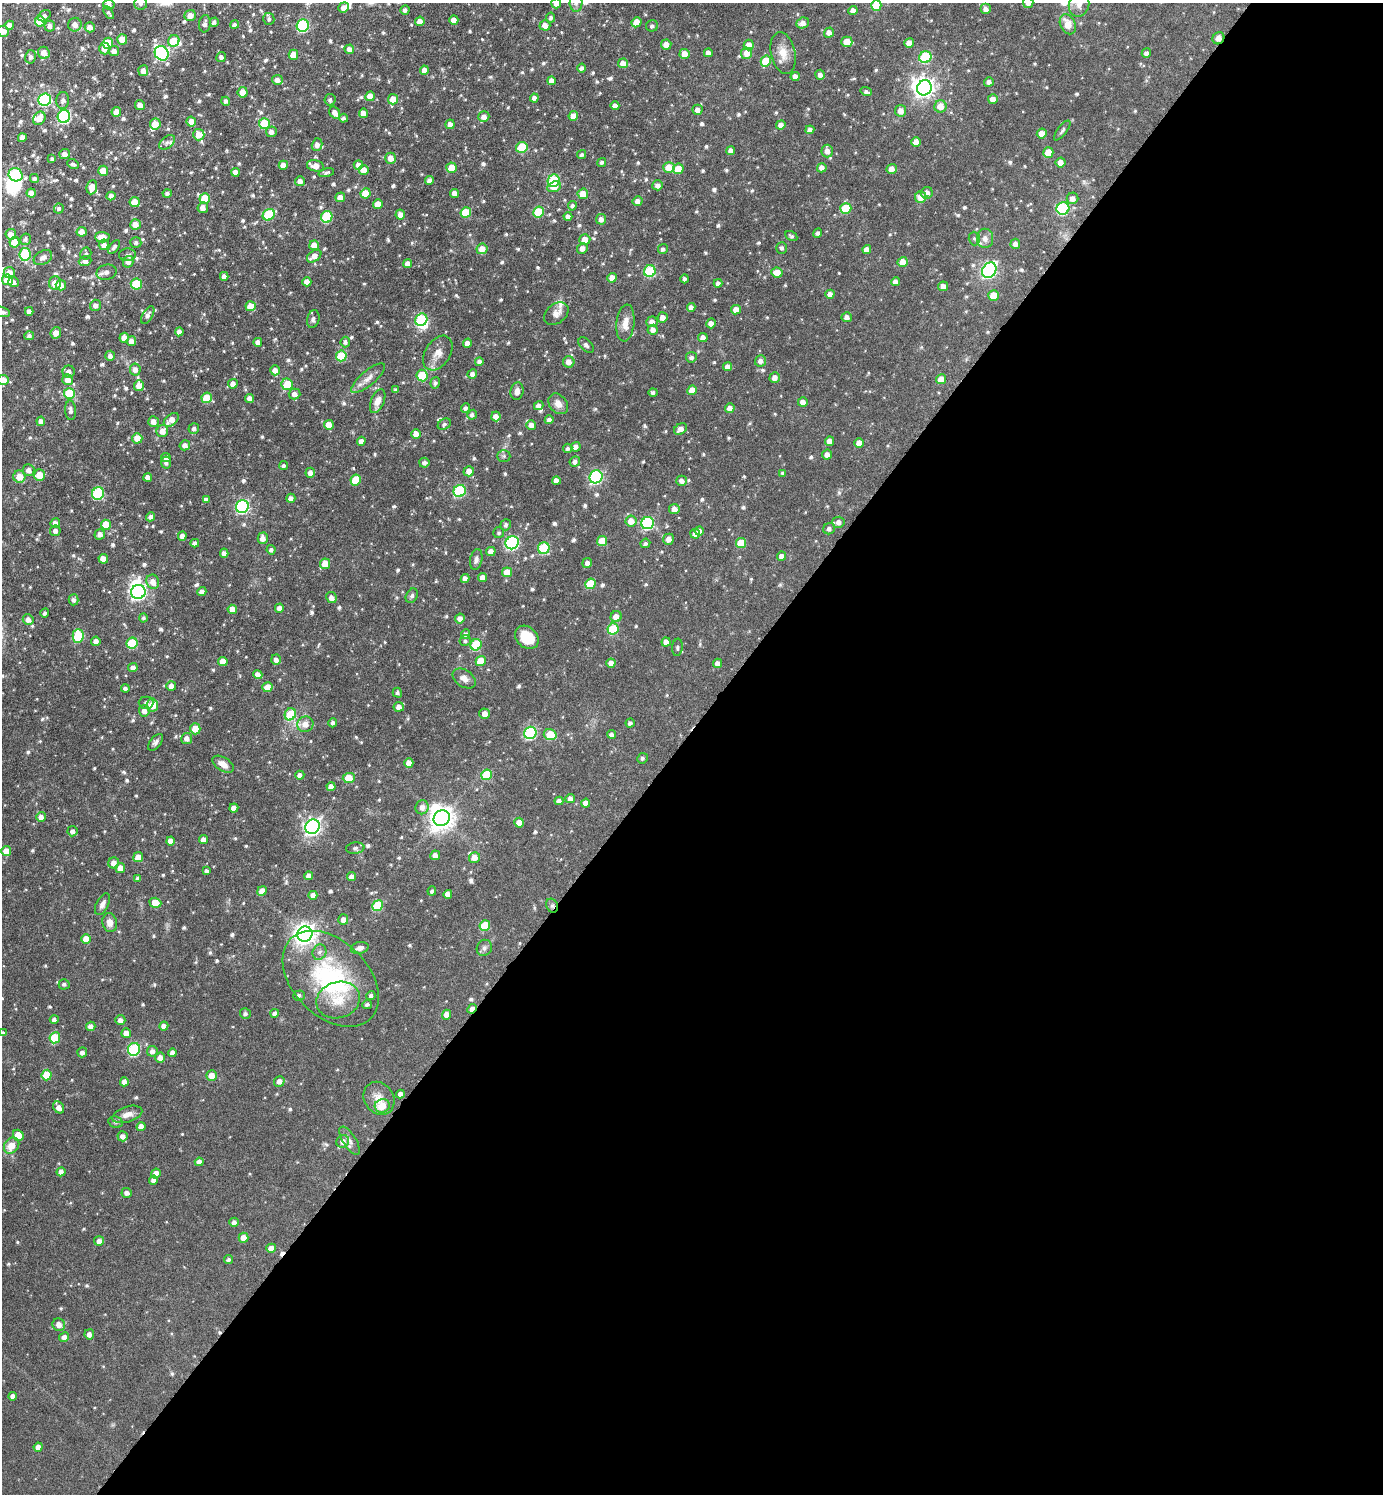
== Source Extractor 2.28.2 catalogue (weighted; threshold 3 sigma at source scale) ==
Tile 12 of 4 x 4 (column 4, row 3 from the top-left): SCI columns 4299-5679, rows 1499-2990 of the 5984 x 5981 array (HDU 1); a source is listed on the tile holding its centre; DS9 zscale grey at full resolution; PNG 1385 x 1496 px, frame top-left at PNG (2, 3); each listed source drawn as its Kron ellipse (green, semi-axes under 4 px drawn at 4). Shown black and unused: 51% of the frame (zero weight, under 3 of 6 exposures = <1% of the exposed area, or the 3 px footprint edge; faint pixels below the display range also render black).
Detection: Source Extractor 2.28.2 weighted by HDU 2 'WHT'; one run over the whole footprint, this tile lists its part. Background 0.081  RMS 0.004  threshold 0.0163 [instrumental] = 3 sigma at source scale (4.09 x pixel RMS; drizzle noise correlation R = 1.36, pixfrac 0.8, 0.05/0.05 arcsec/px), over >= 5 px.
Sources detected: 820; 5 inside a brighter object's white glare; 2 cosmic-ray / hot-pixel residue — neither listed nor drawn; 7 inside a brighter listed object's ellipse — not listed separately; of the other 806, all 500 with FLUX_AUTO >= 0.793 (the completeness limit of this list) listed and drawn (306 fainter detections not listed), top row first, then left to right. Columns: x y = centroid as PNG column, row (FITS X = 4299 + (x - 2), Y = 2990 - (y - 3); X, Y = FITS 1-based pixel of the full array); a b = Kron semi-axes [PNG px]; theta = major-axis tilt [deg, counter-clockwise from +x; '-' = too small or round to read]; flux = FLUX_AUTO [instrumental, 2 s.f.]
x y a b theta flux
141 3 6 6 - 0.98
556 3 5 5 - 1.9
576 3 9 6 89 1.6
1028 3 5 5 - 2
109 5 6 5 - 1.2
876 5 5 5 - 8.5
1079 5 12 10 74 2.8
344 7 5 5 - 2.1
986 9 5 5 - 1.6
405 10 5 4 - 1.2
853 11 4 4 - 2.6
109 13 7 4 -58 0.81
44 16 7 5 36 1.1
190 16 6 5 - 2.4
551 18 5 4 - 0.97
269 19 6 5 - 1
454 20 5 4 - 3.2
40 21 5 5 - 6.7
420 21 5 4 - 2.5
214 22 4 3 - 1
636 22 5 4 - 4
803 23 6 5 - 2.2
205 24 9 6 84 1.5
1068 24 10 7 -65 4.9
10 25 4 4 - 2.3
75 25 7 6 - 2.5
234 25 4 4 - 1.1
545 25 5 5 - 2.6
50 26 5 5 - 1.6
303 26 6 6 - 39
652 26 6 5 - 0.97
90 27 5 5 - 1.9
3 31 6 5 - 2.4
829 32 5 5 - 2.1
1218 38 6 5 - 2.1
122 39 5 5 - 4.8
174 41 6 5 - 8.2
847 42 5 5 - 4.8
108 43 5 5 - 11
909 43 5 4 - 3
666 45 5 5 - 2.8
749 45 5 5 - 3.9
105 48 6 5 - 2.3
349 49 5 4 - 1.8
114 51 5 5 - 2.1
44 53 6 5 - 3.2
162 53 7 6 - 55
708 53 4 4 - 2
746 53 5 5 - 3.5
783 53 21 12 -77 5.1
1146 53 5 4 - 1.2
685 54 5 5 - 3.8
293 55 5 5 - 4.6
31 57 6 5 - 1.1
221 57 5 4 - 1.4
925 57 6 5 - 25
766 61 5 5 - 9.3
623 63 5 5 - 3.2
581 68 4 4 - 1
424 70 4 4 - 2.4
143 71 5 5 - 2.2
820 75 5 5 - 1.5
795 77 4 4 - 2.1
277 80 5 5 - 1.9
551 81 4 4 - 2.1
989 82 5 4 - 1.4
924 88 8 7 - 200
243 92 5 5 - 3.9
866 92 5 4 - 0.91
370 96 5 4 - 4.4
534 98 4 4 - 1.5
45 99 6 6 - 40
393 99 5 5 - 4.2
993 99 5 4 - 2.4
63 100 8 6 82 1.2
330 100 6 5 - 0.91
226 101 4 4 - 0.93
140 105 5 4 - 1.8
615 106 4 4 - 1.9
940 106 6 6 - 4.5
697 110 5 5 - 1.9
901 111 6 5 - 3
116 112 5 4 - 4.1
335 113 6 5 - 2.3
364 113 4 4 - 2.7
573 116 5 4 - 3
64 117 6 6 - 47
484 117 5 5 - 2.1
39 118 7 5 56 3.8
343 118 4 4 - 0.94
191 122 5 4 - 3.5
155 124 5 5 - 4.1
264 124 5 5 - 16
450 124 5 4 - 2.2
781 125 4 4 - 2.3
810 130 4 4 - 1.6
1062 130 12 4 52 0.95
271 132 5 5 - 1.7
1042 134 5 5 - 3.5
199 135 6 5 - 4.1
22 138 4 4 - 2.3
167 142 9 5 38 1.2
916 142 5 4 - 3.3
317 145 6 5 - 1.8
522 147 6 5 - 15
731 150 4 4 - 1.9
827 151 6 6 - 2.3
1048 152 5 5 - 6.7
65 154 5 5 - 2
582 155 5 4 - 0.8
391 158 5 5 - 3
52 159 4 3 - 0.84
602 162 5 4 - 0.82
1061 162 5 5 - 2.3
73 164 6 4 -27 0.85
283 165 4 4 - 3.5
358 165 5 4 - 2
315 166 8 5 -14 3.4
669 167 5 5 - 5.8
452 168 5 5 - 6.4
822 168 5 4 - 1.9
678 169 5 5 - 5.7
892 169 5 5 - 2.5
364 170 5 5 - 3.6
103 171 5 5 - 5.2
235 172 4 4 - 2.3
326 173 8 4 14 0.84
16 175 7 6 - 24
34 178 4 4 - 0.91
429 180 5 4 - 1.5
300 181 5 5 - 1.9
554 181 6 6 - 25
658 185 5 5 - 1.7
92 187 7 5 80 4.7
554 187 7 5 23 3.2
31 193 4 4 - 2.5
167 193 4 4 - 0.89
366 193 5 5 - 8
454 193 4 4 - 2.1
927 193 6 5 - 2.3
583 194 5 5 - 4.3
111 196 4 4 - 2.1
340 197 5 4 - 2.5
921 197 6 5 - 4.2
205 198 5 5 - 9.5
1073 198 6 5 - 2
638 201 5 5 - 1.9
135 202 5 5 - 4.5
378 204 5 5 - 4
572 206 5 4 - 0.98
203 208 5 5 - 2.3
846 208 5 5 - 15
59 209 5 4 - 0.84
1063 209 6 6 - 35
538 212 5 5 - 14
466 213 5 5 - 13
269 215 6 5 - 20
400 215 5 5 - 2.2
327 217 6 5 - 23
568 217 4 4 - 2.1
601 219 5 5 - 1.9
135 224 5 5 - 3.6
82 232 5 5 - 2.8
818 233 5 4 - 1.1
11 234 5 5 - 3.2
791 236 6 4 -30 0.84
102 237 7 5 -2 3.6
985 238 10 8 -90 2.1
25 239 6 5 - 0.9
974 239 7 5 -88 0.82
585 240 5 5 - 4.1
15 242 5 5 - 7
136 242 5 5 - 0.82
1015 244 5 5 - 1.7
104 245 5 5 - 2.1
314 245 5 5 - 3.4
114 247 8 4 53 1
582 248 5 5 - 2.1
782 248 5 5 - 0.81
482 249 5 5 - 3.6
663 249 5 4 - 0.99
867 249 4 4 - 2.5
25 254 6 5 - 23
86 254 6 5 - 0.79
127 255 8 6 4 0.87
314 256 8 5 36 2.8
43 258 10 6 28 1.8
85 261 6 5 - 2.2
128 262 6 5 - 1.9
903 262 5 5 - 4.5
408 264 4 4 - 2
989 270 8 6 52 95
650 271 6 5 - 24
106 272 10 7 12 1.6
9 273 5 5 - 4.1
777 273 5 5 - 5
224 276 4 4 - 1.8
612 278 4 4 - 3
685 279 4 4 - 1
7 280 5 5 - 6.7
13 282 5 5 - 2.1
307 282 4 4 - 2.7
895 282 4 4 - 2
55 283 7 6 - 3.5
718 283 4 4 - 1.3
136 284 6 5 - 15
61 285 5 5 - 2.9
943 286 5 4 - 2.6
830 294 4 4 - 1.9
993 295 5 5 - 6.1
95 305 6 5 - 1.7
251 306 5 5 - 5.8
691 307 4 4 - 1.8
736 310 5 4 - 3.3
29 311 4 4 - 1.6
2 312 7 5 -14 0.99
556 313 13 9 38 2.6
148 315 10 5 60 1.4
663 317 5 5 - 2.4
847 317 5 5 - 1.9
313 319 9 6 74 1.1
421 320 6 5 - 24
652 322 5 5 - 1.9
625 323 18 9 84 4.2
711 323 5 4 - 2.1
653 330 5 5 - 1.7
179 332 4 4 - 1.9
56 333 6 5 - 2.4
29 336 5 4 - 0.96
703 337 5 4 - 2
124 338 5 5 - 3.4
131 341 5 5 - 2.1
258 342 4 4 - 1.8
345 342 5 4 - 1.1
467 343 4 4 - 2
586 345 9 5 -46 1.3
438 353 19 12 57 4
110 356 5 5 - 1.4
341 356 5 5 - 15
691 357 5 5 - 1.1
760 361 5 5 - 1.7
479 362 4 4 - 1.5
569 362 6 5 - 2.7
727 367 4 4 - 2
135 369 6 5 - 2.2
275 370 5 5 - 2.5
69 372 6 6 - 1.9
472 374 5 4 - 1.2
422 376 6 5 - 13
368 378 21 7 40 2.9
775 378 5 5 - 2.1
941 379 5 5 - 3.9
3 380 5 5 - 4
68 380 5 5 - 2.9
435 383 6 5 - 0.88
233 384 5 5 - 2.1
287 384 6 5 - 11
139 386 5 5 - 4.2
396 390 4 4 - 1.2
692 390 5 4 - 4
517 391 9 6 82 1.5
653 392 4 4 - 0.86
69 394 5 5 - 15
294 394 6 5 - 2
207 398 5 5 - 10
250 398 4 4 - 2
378 401 12 6 68 2.9
803 402 5 5 - 2.2
558 404 11 8 -51 2.9
539 405 5 4 - 1.6
465 408 4 4 - 1
730 408 5 4 - 2.5
71 410 10 5 -86 1.4
472 415 5 4 - 1.2
496 416 5 4 - 3.1
171 420 9 5 40 3.4
549 420 4 4 - 1.4
41 421 4 4 - 2
153 422 5 5 - 2.2
444 424 7 5 31 0.82
329 425 5 5 - 3.5
531 425 5 4 - 1.9
194 428 5 5 - 1.1
680 429 7 5 32 2.2
162 431 6 6 - 3.2
416 434 5 5 - 3.1
137 438 5 5 - 4.9
361 441 4 4 - 1.9
829 441 5 4 - 2.4
859 443 5 5 - 3.6
185 445 5 5 - 1.8
576 447 5 4 - 1.9
568 448 5 4 - 0.91
827 455 5 5 - 2.1
504 456 6 5 - 0.8
166 457 5 4 - 1.8
166 462 6 5 - 1.3
575 462 5 5 - 1.5
424 463 5 5 - 1.1
284 466 4 4 - 0.88
29 470 6 5 - 2
469 471 5 5 - 2.9
310 473 5 4 - 2
783 473 4 4 - 0.81
39 475 6 5 - 4.9
19 477 6 6 - 5.3
148 477 4 4 - 2
596 477 7 6 - 48
356 480 5 5 - 10
556 481 4 4 - 1.9
682 481 5 5 - 1.9
460 491 6 5 - 31
98 493 6 6 - 28
291 498 4 4 - 2.1
206 500 4 4 - 1.5
242 506 6 6 - 58
674 509 5 5 - 2.8
150 517 5 4 - 1.2
631 521 5 5 - 4
838 522 6 5 - 2
55 523 5 5 - 1.8
648 523 6 6 - 41
106 525 5 5 - 6.6
506 525 6 5 - 1
829 529 6 5 - 1.2
55 531 5 5 - 1.4
699 531 4 4 - 2.1
499 533 5 5 - 0.86
100 534 5 5 - 1.8
695 534 5 4 - 2.2
182 536 4 4 - 1.7
263 538 6 5 - 2.3
669 539 5 5 - 2.7
602 541 5 5 - 6.6
195 543 4 4 - 1.4
512 543 7 6 - 59
645 543 5 4 - 0.88
741 543 5 5 - 7.9
544 548 6 5 - 22
271 550 4 4 - 1.1
491 551 5 4 - 2.6
224 553 4 4 - 1.4
782 556 4 4 - 1.9
103 559 5 4 - 2.4
476 559 10 6 79 1.4
587 563 5 5 - 1.4
325 564 5 5 - 5.9
507 572 5 5 - 5.9
465 578 4 4 - 2
482 578 5 4 - 2.1
153 582 7 6 - 2.9
590 584 5 5 - 11
138 592 7 7 - 110
202 592 4 4 - 1.8
412 596 7 5 61 0.93
331 598 5 5 - 1.8
73 600 5 5 - 1.2
279 608 4 4 - 1.8
232 609 4 4 - 3.4
45 613 4 4 - 0.9
616 617 6 5 - 3.7
143 618 4 4 - 0.86
460 618 5 4 - 2.1
28 620 5 5 - 2.1
613 629 5 5 - 15
466 634 5 4 - 1
78 636 7 5 88 18
527 637 13 10 -43 8.8
96 641 4 4 - 1.9
465 641 5 5 - 0.86
666 642 4 4 - 2.6
132 643 5 5 - 20
476 645 6 5 - 18
677 647 8 5 84 0.82
276 660 5 5 - 1.8
481 661 5 5 - 6.6
223 662 5 4 - 2.9
611 663 4 4 - 2.5
717 663 5 4 - 1.7
133 668 5 4 - 2.2
258 675 4 4 - 2.5
464 678 13 8 -34 2.4
171 686 5 4 - 2
267 687 5 5 - 4.6
125 688 4 4 - 1
397 693 5 4 - 0.83
146 703 7 6 - 0.86
152 705 7 5 84 5.9
399 707 5 5 - 2
144 711 5 5 - 2.1
290 714 6 5 - 12
485 714 5 5 - 2.5
333 723 4 4 - 1.1
630 723 4 4 - 1
305 724 8 8 - 3.2
195 729 5 5 - 5.2
530 733 6 6 - 40
611 734 4 4 - 1.1
550 735 6 5 - 10
187 738 5 5 - 2
156 742 10 5 51 1.2
642 758 5 5 - 0.84
409 763 5 4 - 3.1
223 764 12 6 -33 2.7
300 775 4 4 - 1.8
487 775 5 5 - 14
349 778 6 5 - 6
331 787 4 4 - 2.8
570 798 4 4 - 1.3
559 801 4 4 - 1.8
586 803 5 4 - 2.7
422 807 7 6 - 2.3
234 808 4 4 - 2
41 817 5 4 - 2
442 818 8 7 - 330
519 823 5 5 - 4.2
312 827 7 7 - 130
72 831 5 5 - 1.5
203 840 4 4 - 2.1
170 841 4 4 - 2.2
355 848 9 5 8 0.92
6 851 5 5 - 3.7
435 855 5 5 - 2.1
138 857 5 5 - 3.5
474 857 5 5 - 3.1
114 863 5 5 - 2.3
120 868 5 5 - 3.1
206 871 4 3 - 0.99
309 876 4 4 - 1.9
352 877 4 4 - 1.9
138 878 4 4 - 0.95
262 891 5 4 - 3
432 891 5 4 - 0.88
448 894 4 4 - 2.5
313 895 4 4 - 2
155 903 6 5 - 5.1
102 904 12 6 63 1.7
377 906 5 5 - 16
552 906 7 5 -67 0.97
343 920 5 5 - 2.2
110 923 9 7 -79 2.6
485 926 5 5 - 11
305 934 8 7 - 260
86 939 5 5 - 5.5
360 948 9 6 14 1.7
484 948 8 7 - 1.2
319 952 8 6 63 1.4
331 979 56 37 -45 47
64 984 5 5 - 0.85
299 995 5 5 - 1
371 996 4 4 - 0.94
338 1000 22 18 17 8.1
367 1004 5 4 - 0.89
472 1009 5 4 - 2.1
275 1013 4 4 - 1.2
245 1014 5 5 - 1
447 1015 5 4 - 3
54 1019 4 4 - 1
120 1020 5 5 - 1.8
91 1026 5 4 - 2
164 1026 4 4 - 1.9
3 1033 4 4 - 1
126 1033 5 4 - 2.4
55 1038 5 5 - 13
134 1049 6 6 - 33
152 1051 5 5 - 1.6
82 1052 5 4 - 1.5
173 1053 4 4 - 2
160 1057 5 5 - 2.1
47 1075 5 5 - 8.2
212 1076 5 5 - 4.2
279 1081 5 5 - 1.9
124 1082 4 4 - 2
400 1094 4 4 - 1.8
379 1098 17 14 -55 4.6
382 1106 7 6 - 5.9
59 1107 6 5 - 2.2
127 1114 15 7 17 3
116 1122 7 5 -20 0.8
141 1126 4 4 - 2.6
18 1135 6 5 - 5.9
123 1136 5 5 - 1.9
343 1141 6 6 - 2.3
350 1141 16 6 -58 1.9
12 1146 9 7 52 4.8
199 1162 4 4 - 1.9
61 1172 4 4 - 1.8
156 1174 5 4 - 3
153 1180 4 4 - 1.4
127 1193 5 5 - 1.4
234 1222 4 4 - 1.4
244 1238 5 4 - 3.2
99 1241 5 4 - 1.9
271 1248 5 4 - 3.4
229 1259 5 4 - 0.87
59 1325 6 6 - 2.5
89 1334 5 5 - 1.6
64 1337 5 4 - 1.8
13 1396 4 4 - 1.8
38 1447 4 4 - 2
Overlapping masked pixels (flux is a lower limit): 3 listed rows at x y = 1218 38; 552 906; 472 1009
Isophote crosses this tile's border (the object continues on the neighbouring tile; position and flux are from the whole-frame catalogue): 10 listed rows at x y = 141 3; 556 3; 576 3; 1028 3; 876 5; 1079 5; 3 31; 2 312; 3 380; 3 1033